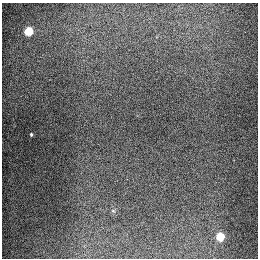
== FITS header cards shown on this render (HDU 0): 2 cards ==
NAXIS1  =                  256
NAXIS2  =                  256

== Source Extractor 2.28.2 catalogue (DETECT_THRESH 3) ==
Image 256 x 256 px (HDU 0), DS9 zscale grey, 1 PNG px = 1 image px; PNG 260 x 260 px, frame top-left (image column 1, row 256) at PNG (2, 3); no overlay
Background 1290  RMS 26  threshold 79.1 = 3 sigma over >= 5 px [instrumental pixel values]
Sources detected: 4; all 4 listed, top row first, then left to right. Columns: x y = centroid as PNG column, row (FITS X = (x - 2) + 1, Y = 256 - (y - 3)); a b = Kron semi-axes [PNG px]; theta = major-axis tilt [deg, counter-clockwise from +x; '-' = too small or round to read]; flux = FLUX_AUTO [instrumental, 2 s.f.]
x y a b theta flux
29 31 5 5 - 93000
31 134 3 3 - 2200
113 211 5 3 - 1700
220 236 5 5 - 76000